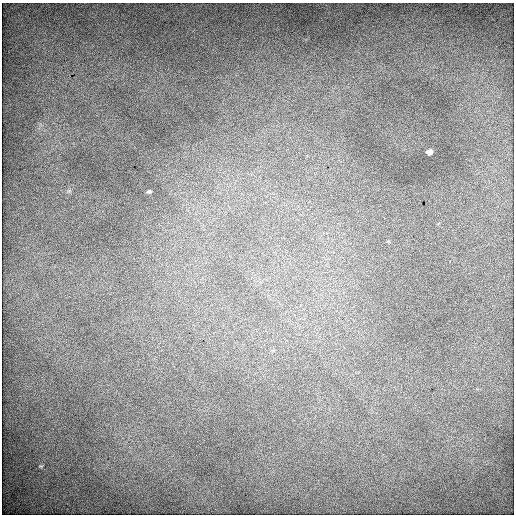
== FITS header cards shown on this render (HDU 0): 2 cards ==
NAXIS1  =                  512 / Axis length
NAXIS2  =                  512 / Axis length

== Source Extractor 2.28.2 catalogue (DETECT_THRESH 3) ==
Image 512 x 512 px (HDU 0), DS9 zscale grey, 1 PNG px = 1 image px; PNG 516 x 516 px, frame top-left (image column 1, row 512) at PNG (2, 3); no overlay
Background 1450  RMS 8.2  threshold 24.6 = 3 sigma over >= 5 px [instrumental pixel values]
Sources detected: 3; all 3 listed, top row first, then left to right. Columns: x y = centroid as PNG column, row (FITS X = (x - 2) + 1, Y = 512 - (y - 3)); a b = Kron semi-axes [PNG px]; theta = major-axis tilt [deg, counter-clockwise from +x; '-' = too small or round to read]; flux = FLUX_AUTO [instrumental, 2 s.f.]
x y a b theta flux
429 152 5 4 - 2800
149 192 5 4 - 870
41 466 6 4 -1 690